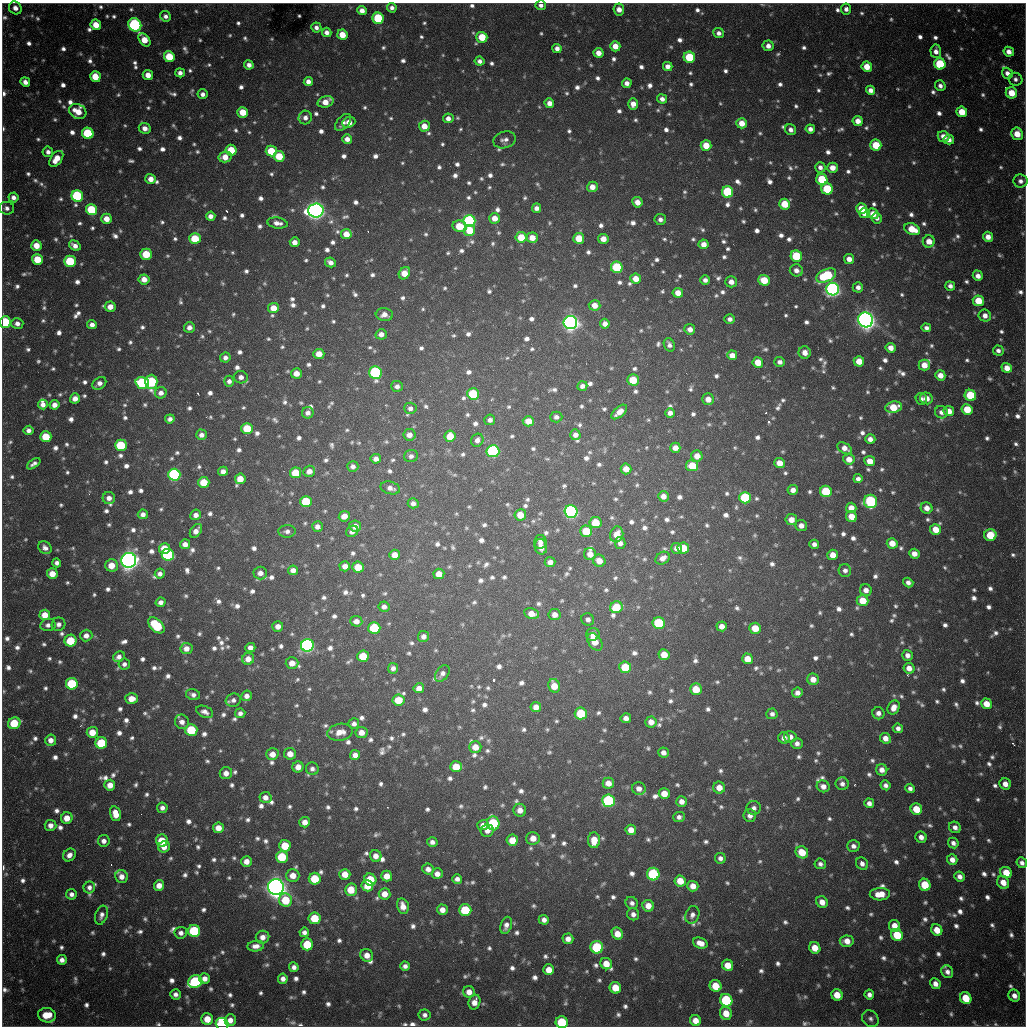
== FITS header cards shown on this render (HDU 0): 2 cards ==
NAXIS1  =                 1024 / length of data axis 1
NAXIS2  =                 1024 / length of data axis 2

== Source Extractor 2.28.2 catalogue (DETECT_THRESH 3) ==
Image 1024 x 1024 px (HDU 0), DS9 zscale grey, 1 PNG px = 1 image px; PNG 1028 x 1028 px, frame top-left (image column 1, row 1024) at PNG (2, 3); each listed source drawn as its Kron ellipse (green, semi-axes under 4 px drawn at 4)
Background 958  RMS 25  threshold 75.1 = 3 sigma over >= 5 px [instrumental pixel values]
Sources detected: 1502; of the 1502, the 500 brightest by FLUX_AUTO listed and drawn (1002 fainter detections omitted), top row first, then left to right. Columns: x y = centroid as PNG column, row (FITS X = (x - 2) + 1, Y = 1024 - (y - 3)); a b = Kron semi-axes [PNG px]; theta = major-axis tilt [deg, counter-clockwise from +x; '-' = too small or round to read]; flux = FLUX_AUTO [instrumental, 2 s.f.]
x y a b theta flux
541 5 5 5 - 7.5e+03
15 8 7 6 - 1.3e+04
392 8 5 4 - 7.4e+03
619 9 6 5 - 1.5e+04
846 9 5 5 - 8.1e+03
362 11 5 4 - 1.3e+04
166 16 5 5 - 7.5e+03
378 18 6 5 - 1.1e+05
96 25 5 5 - 2.8e+04
135 25 7 6 - 2.9e+05
316 27 5 5 - 7.7e+03
327 32 5 4 - 9.9e+03
719 33 5 5 - 8.5e+03
342 35 5 5 - 3.1e+04
482 37 5 5 - 5.1e+04
144 40 7 5 -52 3.0e+04
615 46 5 5 - 2.2e+04
768 46 5 5 - 1.1e+04
557 48 4 4 - 9.4e+03
936 51 7 5 -83 1.0e+04
1009 52 5 5 - 1.3e+04
598 53 5 5 - 1.7e+04
169 57 5 5 - 6.5e+04
689 57 5 5 - 8.8e+04
480 61 5 4 - 7.3e+03
940 64 6 5 - 1.1e+05
249 65 5 4 - 9.0e+03
668 66 5 4 - 1.2e+04
867 67 5 5 - 2.7e+04
180 73 5 4 - 8.4e+03
1007 73 6 5 - 1.0e+04
148 75 5 5 - 1.7e+04
95 77 5 5 - 3.5e+04
1015 79 7 6 - 7.1e+03
25 82 5 4 - 1.1e+04
308 82 4 4 - 1.1e+04
627 83 5 4 - 1.1e+04
940 86 5 5 - 7.9e+03
871 90 5 4 - 1.1e+04
1011 93 6 5 - 3.1e+04
203 94 5 5 - 8.2e+03
662 99 5 4 - 9.2e+03
326 102 8 5 17 2.4e+04
549 103 5 4 - 1.4e+04
633 104 6 5 - 1.5e+04
78 111 9 7 -28 3.0e+04
243 112 5 5 - 3.7e+04
962 112 5 5 - 3.5e+04
305 118 7 6 - 9.1e+03
448 118 5 5 - 9.6e+03
858 121 5 5 - 1.7e+04
343 122 10 6 48 8.4e+03
349 122 7 5 22 1.9e+04
742 123 5 5 - 2.5e+04
424 126 5 5 - 2.1e+04
145 128 6 5 - 1.2e+04
810 129 5 4 - 9.1e+03
791 130 6 5 - 8.5e+03
88 133 6 5 - 1.1e+05
1017 134 6 6 - 2.9e+04
943 136 6 5 - 1.8e+04
347 139 5 5 - 1.2e+04
504 140 11 8 16 9.2e+03
949 140 5 5 - 1.2e+04
706 145 5 5 - 3.2e+04
876 145 5 5 - 5.4e+04
231 150 5 5 - 4.8e+04
271 151 5 5 - 5.5e+04
48 152 5 5 - 7.9e+03
279 156 5 5 - 4.6e+04
225 157 6 5 - 2.1e+04
56 159 9 5 54 2.9e+04
820 167 5 5 - 8.4e+03
832 168 5 5 - 1.7e+04
151 179 5 5 - 1.5e+04
822 179 6 5 - 8.1e+04
1020 181 7 6 - 8.8e+03
592 187 5 5 - 1.6e+04
827 189 6 5 - 9.2e+04
727 192 6 5 - 1.5e+05
77 196 6 5 - 1.9e+05
13 197 5 5 - 9.3e+03
637 202 5 5 - 1.5e+04
784 204 5 5 - 4.2e+04
7 208 7 6 - 8.4e+03
536 208 5 4 - 8.6e+03
861 208 5 5 - 2.5e+04
91 210 5 5 - 9.0e+04
316 210 8 7 - 1.3e+06
865 213 5 5 - 2.6e+04
873 214 6 5 - 1.9e+04
211 216 5 4 - 1.0e+04
494 218 5 5 - 1.9e+04
877 218 5 5 - 7.7e+03
106 219 5 5 - 2.0e+04
660 219 6 5 - 7.6e+03
469 221 6 6 - 3.4e+05
277 223 10 5 -9 1.2e+04
459 226 7 5 -10 4.6e+04
912 229 8 5 -25 3.9e+04
470 230 5 5 - 4.5e+04
346 234 5 5 - 2.4e+04
521 237 5 5 - 4.2e+04
988 237 5 5 - 1.4e+04
195 238 6 5 - 5.6e+04
532 238 5 5 - 2.0e+04
579 238 5 5 - 4.1e+04
603 239 5 5 - 1.7e+04
929 241 6 6 - 2.1e+04
295 242 5 5 - 1.2e+04
703 244 5 5 - 1.5e+04
36 245 5 5 - 2.4e+04
75 246 6 4 -35 1.1e+04
146 254 5 5 - 5.7e+04
796 256 6 5 - 8.9e+04
37 259 5 5 - 4.4e+04
849 259 5 5 - 1.3e+04
70 261 6 5 - 9.9e+04
330 262 5 4 - 1.0e+04
617 267 6 5 - 1.2e+05
796 270 6 6 - 1.0e+04
404 273 6 5 - 2.9e+04
826 275 10 6 24 1.4e+05
978 276 5 5 - 1.2e+04
144 279 5 5 - 1.7e+04
636 279 5 5 - 2.2e+04
705 280 4 4 - 7.5e+03
764 280 6 5 - 4.5e+04
731 282 6 5 - 1.3e+04
950 286 5 4 - 7.8e+03
858 287 5 5 - 8.6e+03
833 289 6 6 - 7.5e+05
678 293 5 5 - 2.0e+04
978 301 6 5 - 4.0e+04
595 305 6 5 - 1.7e+04
110 307 5 5 - 1.7e+04
273 308 5 5 - 2.3e+04
384 315 9 6 -4 1.3e+04
985 316 6 6 - 1.2e+04
730 319 5 5 - 7.5e+03
866 320 7 7 - 1.4e+06
5 322 6 5 - 1.2e+05
17 323 6 5 - 9.8e+03
570 323 7 6 - 1.0e+06
605 324 5 5 - 1.1e+04
92 325 5 4 - 1.1e+04
189 327 5 5 - 9.9e+03
926 328 5 4 - 7.4e+03
690 329 5 5 - 1.2e+04
381 334 5 5 - 1.2e+04
669 345 7 5 -65 7.3e+03
890 348 5 5 - 1.5e+04
998 350 5 5 - 7.5e+03
805 352 6 6 - 1.6e+04
319 354 5 5 - 2.3e+04
732 355 5 5 - 1.6e+04
225 358 5 5 - 7.5e+03
859 361 5 5 - 2.7e+04
780 362 5 5 - 7.6e+03
758 363 5 5 - 3.5e+04
924 365 5 5 - 2.0e+04
1007 368 5 5 - 1.8e+04
375 372 6 6 - 2.6e+05
296 373 5 5 - 1.7e+04
940 375 5 5 - 1.7e+04
241 377 7 6 - 9.3e+03
633 380 6 5 - 4.9e+04
229 381 5 5 - 7.5e+03
151 382 7 6 - 1.9e+05
99 383 7 5 36 1.1e+04
142 383 7 5 -17 1.9e+05
397 386 6 5 - 7.5e+03
582 386 5 4 - 7.9e+03
161 393 6 5 - 1.1e+04
473 394 6 5 - 1.0e+05
970 395 6 5 - 9.0e+04
75 398 5 5 - 1.3e+04
926 398 6 5 - 1.6e+04
708 399 6 6 - 1.6e+04
921 399 6 5 - 8.0e+03
43 405 5 5 - 9.7e+03
54 405 5 5 - 1.4e+04
894 407 8 5 10 4.5e+04
410 408 6 5 - 7.2e+03
967 409 5 5 - 4.1e+04
949 411 5 5 - 2.0e+04
619 412 9 5 41 1.6e+04
941 412 6 6 - 9.3e+03
308 413 6 5 - 9.2e+03
670 413 5 5 - 9.2e+03
556 417 6 5 - 7.5e+03
170 419 5 4 - 8.6e+03
490 420 5 5 - 7.7e+03
528 421 5 5 - 2.2e+04
247 428 5 5 - 6.4e+04
28 430 5 4 - 8.7e+03
201 435 5 5 - 9.5e+03
409 435 6 6 - 1.3e+04
575 435 5 5 - 1.0e+04
450 436 6 5 - 3.1e+04
46 437 5 5 - 5.6e+04
870 439 5 5 - 1.1e+04
477 440 7 6 - 1.0e+04
121 445 6 5 - 8.6e+04
675 448 5 5 - 1.4e+04
845 448 8 5 -29 1.3e+04
493 451 6 6 - 2.9e+05
411 456 7 6 - 7.2e+03
697 456 5 5 - 1.9e+04
376 459 5 5 - 1.1e+04
849 459 5 5 - 1.8e+04
870 461 5 5 - 2.1e+04
779 463 5 5 - 2.0e+04
34 464 7 4 36 7.1e+03
353 466 5 5 - 7.9e+03
692 466 6 5 - 4.5e+04
626 469 5 5 - 2.0e+04
223 471 5 4 - 1.0e+04
309 471 6 5 - 1.3e+04
295 473 5 5 - 5.2e+04
174 475 6 6 - 3.0e+05
240 479 5 5 - 2.6e+04
858 479 4 4 - 7.2e+03
204 482 5 5 - 4.3e+04
390 488 10 6 -15 1.0e+04
793 490 5 5 - 1.1e+04
826 491 6 5 - 9.4e+04
663 496 5 5 - 1.3e+04
109 498 6 6 - 1.1e+04
745 498 6 5 - 1.2e+05
871 501 6 6 - 2.2e+05
306 502 6 5 - 9.2e+04
413 503 5 5 - 8.3e+03
851 508 5 5 - 1.7e+04
927 508 6 5 - 1.4e+04
571 511 6 6 - 5.1e+05
143 514 5 5 - 9.1e+03
196 515 5 5 - 1.0e+04
520 515 6 5 - 2.6e+04
344 516 5 5 - 1.6e+04
851 516 6 5 - 2.4e+04
791 520 6 5 - 1.7e+04
595 523 6 5 - 4.8e+04
317 526 5 5 - 9.3e+03
355 526 6 5 - 1.5e+04
801 526 6 5 - 1.1e+04
935 529 5 5 - 2.8e+04
196 531 8 5 52 1.3e+04
287 531 8 6 4 7.9e+03
352 531 6 5 - 8.6e+03
586 531 6 5 - 6.1e+04
617 534 8 6 73 2.4e+04
990 535 6 6 - 5.9e+04
540 542 7 6 - 1.0e+04
620 543 6 5 - 8.9e+03
892 543 5 5 - 2.3e+04
185 544 5 5 - 1.4e+04
814 544 5 4 - 7.6e+03
541 547 8 6 -78 1.8e+04
45 548 7 6 - 8.6e+03
164 548 5 5 - 3.5e+04
677 548 5 5 - 1.3e+04
683 548 6 5 - 3.9e+04
590 554 6 6 - 1.5e+04
914 554 5 5 - 1.4e+04
168 555 6 6 - 2.2e+05
395 555 5 5 - 1.9e+04
833 555 5 5 - 2.0e+04
663 558 7 6 - 1.2e+04
129 560 7 7 - 1.5e+06
599 561 6 6 - 1.9e+04
550 562 5 5 - 1.0e+04
57 563 4 4 - 7.3e+03
111 565 6 6 - 2.7e+04
345 566 5 5 - 1.2e+04
358 567 6 5 - 3.4e+04
293 570 5 4 - 1.1e+04
845 570 6 6 - 7.7e+03
260 573 7 6 - 1.2e+04
52 574 5 5 - 2.5e+04
160 574 5 5 - 7.8e+03
439 574 5 5 - 2.0e+04
908 583 5 4 - 7.9e+03
866 590 6 5 - 1.1e+04
862 601 6 5 - 3.3e+04
161 602 5 4 - 9.0e+03
384 607 6 5 - 8.1e+03
616 607 6 6 - 5.3e+04
532 614 7 5 -11 1.9e+04
45 615 5 5 - 2.6e+04
555 615 6 5 - 1.3e+04
588 619 6 6 - 7.3e+03
356 621 6 5 - 1.1e+04
659 623 6 6 - 1.2e+05
58 624 7 6 - 8.3e+03
48 625 7 6 - 7.8e+03
156 625 10 6 -43 1.2e+05
278 626 5 5 - 1.2e+04
722 626 5 5 - 1.3e+04
374 628 6 6 - 1.2e+05
755 628 6 5 - 2.9e+04
593 634 7 6 - 1.2e+04
86 636 6 5 - 1.2e+04
424 636 5 5 - 9.5e+03
71 641 6 6 - 6.0e+04
595 642 9 6 -55 3.1e+04
307 645 6 6 - 5.4e+05
186 648 6 5 - 1.3e+04
250 648 5 4 - 1.1e+04
664 655 5 5 - 2.7e+04
907 655 5 5 - 9.4e+03
363 656 6 5 - 5.9e+04
119 657 6 5 - 8.9e+03
248 659 6 5 - 1.6e+04
747 659 5 5 - 2.8e+04
292 663 6 5 - 1.7e+04
124 664 5 5 - 7.2e+03
625 667 6 5 - 6.6e+04
393 668 5 5 - 8.0e+03
909 668 5 5 - 1.4e+04
442 674 9 6 53 8.5e+03
813 679 6 5 - 1.7e+04
72 684 6 5 - 1.1e+05
554 686 7 5 -69 2.8e+04
419 688 5 5 - 1.5e+04
696 689 6 5 - 3.8e+04
797 693 5 5 - 9.6e+03
193 695 7 5 -12 8.0e+03
247 696 5 5 - 1.0e+04
132 699 6 5 - 2.0e+04
233 700 8 6 15 7.7e+03
398 700 6 5 - 3.8e+04
986 704 5 5 - 2.4e+04
536 707 5 5 - 1.3e+04
894 708 7 5 63 1.5e+04
205 712 9 5 -23 9.0e+03
240 713 5 5 - 7.6e+03
581 713 6 6 - 8.8e+04
878 713 6 6 - 9.2e+03
772 714 5 5 - 7.2e+03
626 718 5 5 - 1.1e+04
182 722 7 7 - 1.1e+04
651 722 5 5 - 1.6e+04
14 723 6 5 - 6.4e+04
354 724 5 5 - 7.4e+03
898 728 5 4 - 8.1e+03
191 730 6 6 - 9.2e+04
92 732 5 5 - 2.7e+04
340 732 13 8 9 2.1e+04
361 732 6 5 - 1.5e+04
790 737 6 5 - 1.1e+04
784 738 6 5 - 1.1e+04
885 738 5 5 - 1.4e+04
51 740 5 5 - 1.2e+04
101 743 6 6 - 8.5e+04
797 743 6 5 - 8.7e+03
475 747 6 5 - 2.1e+04
663 752 5 5 - 9.7e+03
272 754 6 5 - 1.8e+04
290 754 6 6 - 1.9e+04
355 755 5 5 - 1.0e+04
298 767 5 5 - 1.6e+04
456 767 6 5 - 3.6e+04
312 769 6 6 - 7.2e+03
882 770 6 5 - 1.2e+04
226 773 6 6 - 1.2e+04
608 783 5 5 - 1.7e+04
842 784 6 6 - 8.0e+03
1005 784 6 5 - 1.4e+04
110 785 5 5 - 1.8e+04
886 785 5 4 - 7.4e+03
823 786 6 5 - 1.2e+04
719 788 6 6 - 1.9e+04
910 788 5 4 - 7.1e+03
639 789 7 6 - 1.1e+04
664 794 5 5 - 2.4e+04
265 797 6 5 - 1.1e+04
608 801 6 6 - 2.5e+05
681 802 5 5 - 1.2e+04
869 803 5 4 - 9.2e+03
162 808 5 5 - 8.2e+03
754 808 7 7 - 7.5e+03
916 809 6 5 - 3.6e+04
520 810 6 6 - 1.4e+04
115 814 8 5 -75 2.4e+04
750 816 6 6 - 1.0e+04
679 817 6 5 - 7.2e+03
67 818 6 5 - 2.1e+04
305 822 5 5 - 1.4e+04
493 823 7 6 - 1.5e+05
50 825 6 5 - 1.2e+04
483 825 5 5 - 1.1e+04
955 827 6 5 - 8.7e+03
218 828 5 5 - 1.9e+04
631 830 5 5 - 1.7e+04
487 831 6 6 - 9.5e+03
921 837 6 5 - 1.1e+04
533 838 6 6 - 1.9e+04
512 840 5 5 - 2.7e+04
594 840 8 6 87 2.7e+04
104 841 6 6 - 9.5e+03
162 841 6 6 - 5.1e+04
432 842 5 5 - 8.1e+03
953 843 5 5 - 8.1e+03
285 846 6 5 - 5.3e+04
853 846 6 6 - 8.2e+03
164 847 6 5 - 1.4e+04
802 852 6 5 - 3.7e+04
69 855 7 5 45 1.1e+04
376 856 6 5 - 1.3e+04
282 857 6 6 - 7.6e+04
720 858 5 5 - 7.3e+03
952 860 5 5 - 1.2e+04
246 861 5 5 - 1.5e+04
1022 863 5 5 - 8.0e+03
820 864 6 5 - 7.1e+03
862 864 6 5 - 9.1e+03
428 869 6 5 - 1.0e+04
1006 873 6 5 - 3.2e+04
345 874 5 5 - 2.4e+04
437 874 5 5 - 1.2e+04
653 874 6 6 - 1.8e+05
293 875 6 6 - 2.1e+04
387 876 5 5 - 2.0e+04
960 876 5 5 - 9.9e+03
122 877 7 6 - 1.3e+04
315 879 6 6 - 6.2e+04
457 879 5 4 - 8.6e+03
370 880 6 6 - 6.0e+04
680 881 6 5 - 2.9e+04
1003 882 7 5 -62 2.0e+04
159 885 5 5 - 1.6e+04
925 885 6 5 - 5.2e+04
367 886 6 5 - 2.8e+04
693 886 5 5 - 1.6e+04
89 887 6 5 - 7.9e+03
276 887 8 8 - 1.8e+06
351 890 6 6 - 3.4e+04
71 894 5 5 - 7.6e+03
385 894 6 5 - 1.9e+04
880 894 10 6 3 2.9e+04
286 900 7 6 - 6.0e+04
822 902 6 5 - 1.6e+04
632 903 6 6 - 7.0e+03
403 906 8 5 -76 1.6e+04
648 906 6 5 - 1.8e+04
442 910 5 5 - 1.4e+04
465 910 6 6 - 9.7e+04
633 914 6 6 - 8.5e+03
101 915 10 6 71 8.4e+03
692 915 9 7 70 8.6e+03
315 918 6 5 - 5.5e+04
544 920 5 5 - 9.6e+03
506 925 9 5 72 9.6e+03
894 926 6 5 - 1.8e+04
937 930 6 5 - 2.7e+04
194 931 6 6 - 1.4e+05
304 932 5 4 - 7.1e+03
181 933 6 6 - 8.3e+03
617 934 6 5 - 2.3e+04
897 935 6 5 - 5.6e+04
263 937 7 6 - 1.3e+04
568 939 5 5 - 1.3e+04
847 941 7 6 - 1.8e+04
700 943 7 5 -20 1.8e+04
307 944 6 6 - 6.9e+04
256 946 8 5 7 1.2e+04
597 947 6 6 - 1.3e+05
815 948 6 5 - 2.7e+04
367 955 6 6 - 1.5e+04
62 960 5 5 - 9.7e+03
606 964 6 5 - 2.4e+04
728 965 6 5 - 2.5e+04
405 966 5 4 - 7.6e+03
294 967 5 4 - 8.1e+03
549 970 5 5 - 2.3e+04
947 972 7 5 -58 8.3e+03
205 979 5 5 - 1.2e+04
283 979 5 4 - 9.2e+03
195 982 7 6 - 2.2e+05
935 984 5 5 - 1.2e+04
716 986 6 5 - 4.1e+04
615 988 6 5 - 4.0e+04
469 992 6 5 - 1.6e+04
175 994 5 5 - 8.5e+03
837 995 6 5 - 2.8e+04
869 995 5 4 - 8.0e+03
1014 996 6 5 - 1.2e+04
966 998 6 5 - 4.4e+04
726 1000 6 6 - 1.6e+05
474 1002 7 6 - 1.5e+04
726 1013 6 6 - 2.7e+04
47 1015 9 7 -15 4.0e+04
425 1015 6 5 - 7.4e+03
207 1019 6 6 - 3.0e+04
870 1019 9 7 -46 7.0e+03
230 1020 6 5 - 1.3e+04
695 1021 6 5 - 1.9e+04
562 1022 6 6 - 9.4e+04
222 1024 7 6 - 2.1e+05
At the frame edge (FLAGS 8, measured only in part): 4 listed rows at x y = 541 5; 5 322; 562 1022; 222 1024
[1002 fainter detections neither listed nor drawn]

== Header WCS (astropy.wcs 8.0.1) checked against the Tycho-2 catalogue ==
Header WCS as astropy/WCSLIB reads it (CRVAL/CRPIX/CD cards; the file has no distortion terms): RA---TAN/DEC--TAN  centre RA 19:04:13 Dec -20:34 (286.05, -20.56 deg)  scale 1.18 arcsec/px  FOV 20.1' x 20.2'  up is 0 deg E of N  parity flipped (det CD > 0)
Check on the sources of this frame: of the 60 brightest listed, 16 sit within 1.6 arcsec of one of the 20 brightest Tycho-2 stars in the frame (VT <= 11.99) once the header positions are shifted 0.23 arcsec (0.21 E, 0.10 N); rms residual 0.55 arcsec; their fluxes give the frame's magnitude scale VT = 25.09 - 2.5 log10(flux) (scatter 0.29 mag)
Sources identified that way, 16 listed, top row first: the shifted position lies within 1.6 arcsec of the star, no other Tycho-2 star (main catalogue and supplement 1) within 3.2 arcsec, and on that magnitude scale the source's flux lands within +1.5 / -3 mag of the star's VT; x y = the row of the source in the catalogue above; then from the Tycho-2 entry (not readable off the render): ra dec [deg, ICRS J2000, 3 dp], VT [Tycho-2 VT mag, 2 dp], TYC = Tycho-2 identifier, HIP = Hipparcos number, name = IAU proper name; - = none
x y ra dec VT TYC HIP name
135 25 285.922 -20.401 11.84 6290-1553-1 - -
88 133 285.906 -20.437 11.70 6290-1190-1 - -
77 196 285.902 -20.457 11.63 6290-1914-1 - -
469 221 286.039 -20.466 11.64 6291-2563-1 - -
833 289 286.166 -20.490 11.06 6291-1861-1 - -
866 320 286.177 -20.500 9.72 6291-280-1 - -
570 323 286.074 -20.500 10.56 6291-2482-1 - -
375 372 286.006 -20.516 11.38 6291-2555-1 - -
174 475 285.935 -20.549 11.40 6290-1670-1 - -
571 511 286.074 -20.562 10.72 6291-940-1 - -
129 560 285.919 -20.577 9.38 6290-1734-1 - -
307 645 285.981 -20.605 11.19 6290-1602-1 - -
608 801 286.086 -20.657 11.94 6295-2470-1 - -
653 874 286.102 -20.681 11.90 6295-452-1 - -
276 887 285.970 -20.684 9.47 6294-85-1 - -
597 947 286.082 -20.705 11.99 6295-205-1 - -